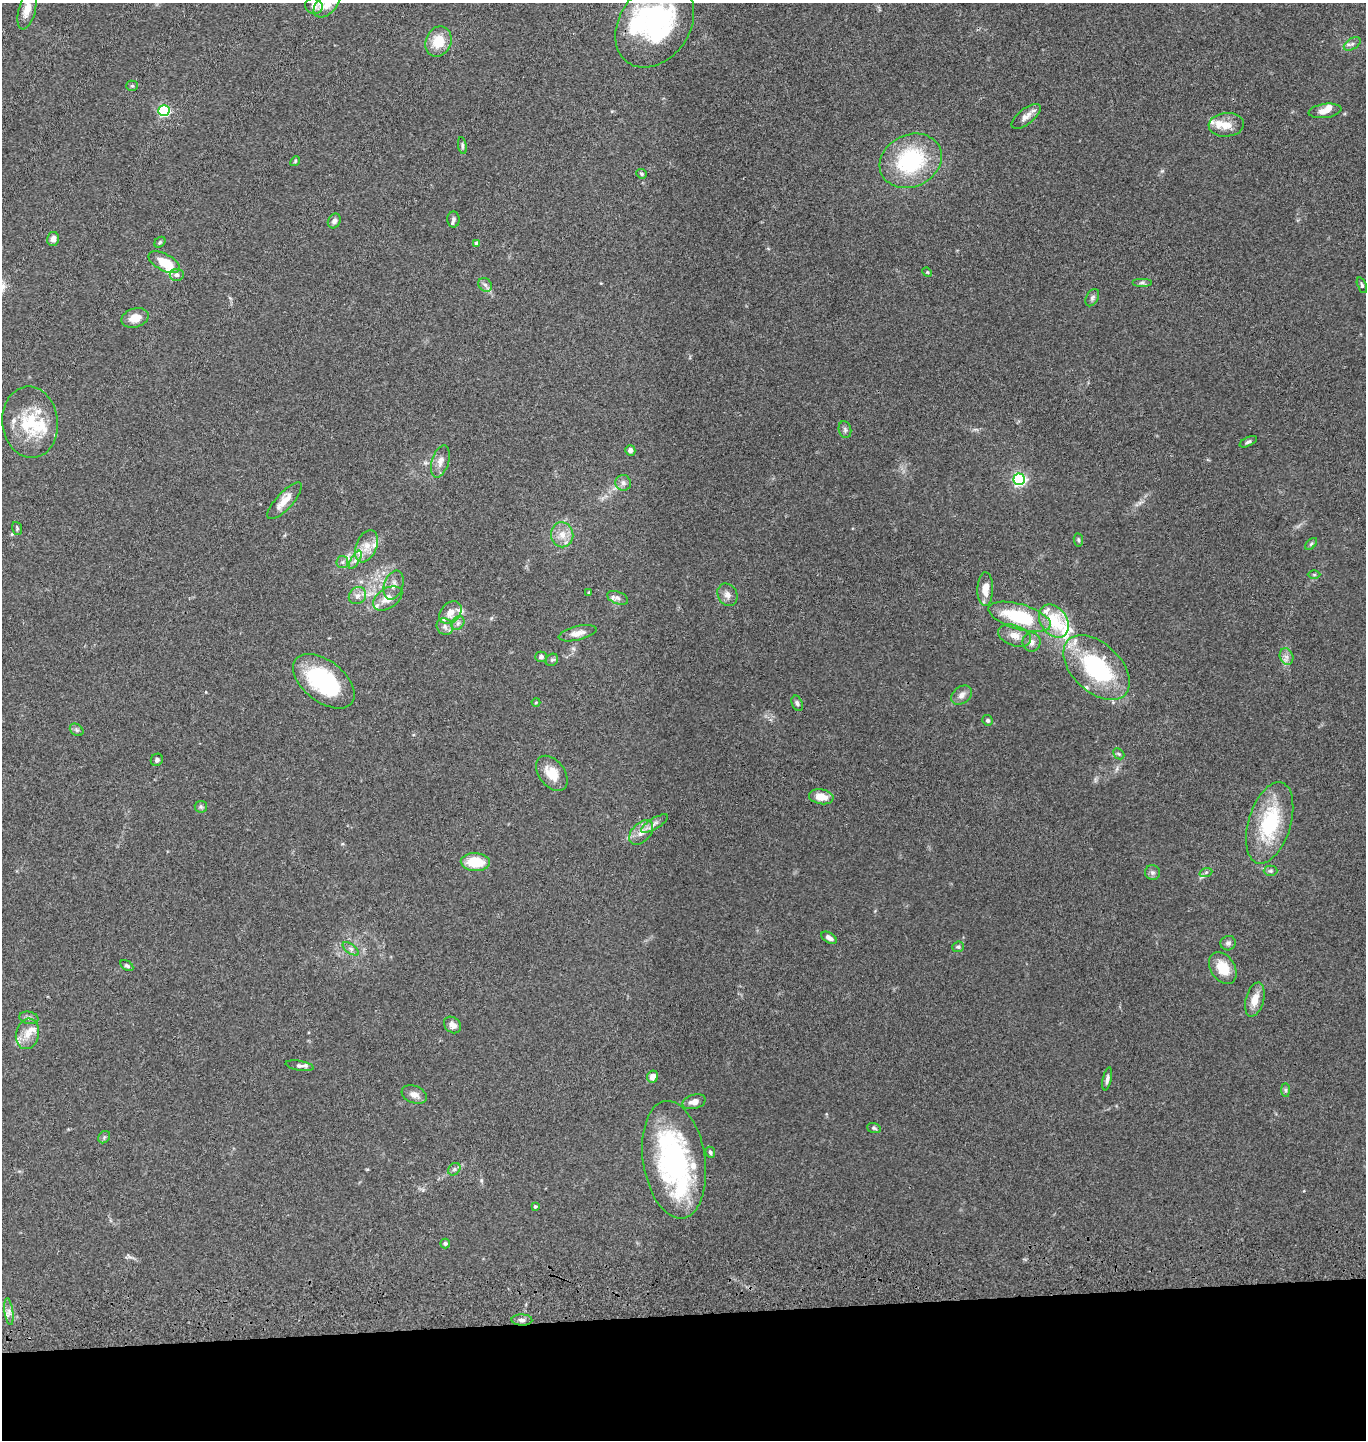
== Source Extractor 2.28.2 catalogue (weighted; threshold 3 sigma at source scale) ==
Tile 8 of 3 x 3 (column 2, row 3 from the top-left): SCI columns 1507-2870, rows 117-1554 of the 4367 x 4546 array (HDU 1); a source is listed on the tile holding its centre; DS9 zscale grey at full resolution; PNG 1368 x 1442 px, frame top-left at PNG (2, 3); each listed source drawn as its Kron ellipse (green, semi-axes under 4 px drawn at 4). Shown black and unused: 9% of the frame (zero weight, under 3 of 4 exposures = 6% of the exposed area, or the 3 px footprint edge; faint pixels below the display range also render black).
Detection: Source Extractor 2.28.2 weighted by HDU 2 'WHT'; one run over the whole footprint, this tile lists its part. Background 0.0845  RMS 0.0061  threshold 0.0274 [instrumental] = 3 sigma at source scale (4.5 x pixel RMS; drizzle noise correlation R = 1.50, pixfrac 1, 0.05/0.05 arcsec/px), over >= 5 px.
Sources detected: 127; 1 inside a brighter object's white glare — neither listed nor drawn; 20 inside a brighter listed object's ellipse — not listed separately; the other 106 listed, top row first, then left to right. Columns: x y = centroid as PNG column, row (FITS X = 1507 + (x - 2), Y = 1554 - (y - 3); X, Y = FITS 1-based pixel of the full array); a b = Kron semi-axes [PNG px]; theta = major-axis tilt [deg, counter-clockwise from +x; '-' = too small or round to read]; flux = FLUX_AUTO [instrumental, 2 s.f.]
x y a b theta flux
327 4 16 9 44 7.1
314 6 9 7 -23 3.4
27 9 20 8 76 7.4
655 24 47 35 55 90
438 41 15 13 66 14
1352 44 9 5 32 1.9
132 86 5 5 - 0.85
164 111 5 5 - 69
1325 111 16 7 8 4.3
1026 116 17 7 38 4.2
1226 125 17 12 4 7.7
462 146 9 4 -81 1.1
295 161 5 4 - 0.76
911 161 32 26 26 57
641 174 5 4 - 0.88
453 219 8 6 89 1.8
334 221 7 6 - 2.3
53 239 7 6 - 2.9
160 242 6 4 45 1
477 243 4 4 - 2.2
164 262 17 8 -27 13
927 272 5 4 - 0.62
177 275 7 6 - 2.1
1142 283 10 4 0 1.4
485 285 7 6 - 1.9
1362 285 8 4 -66 1.1
1092 298 9 6 62 1.7
135 318 14 9 17 7.4
30 422 36 27 -83 29
845 430 8 6 -75 1.5
1248 442 9 4 25 1.3
630 450 5 5 - 2.1
440 461 16 8 73 4.4
1019 479 6 5 - 110
623 483 8 7 - 2.3
285 501 24 8 47 7.3
17 528 6 5 - 0.91
562 535 12 11 - 6.1
1078 540 6 4 -82 0.94
1311 544 7 4 45 0.9
366 546 17 10 68 7.4
355 560 10 4 60 2.1
342 562 6 6 - 1.4
1314 574 6 4 0 0.83
394 585 15 9 73 4.2
985 589 17 8 89 7.6
589 593 3 3 - 0.81
727 595 11 9 -58 3.5
357 596 9 8 - 2.9
388 598 16 10 32 6.9
618 598 11 6 -21 2.1
450 613 13 9 48 5.8
1020 617 32 12 -16 39
1054 621 18 13 -55 24
458 623 7 6 - 1.8
445 627 9 7 -50 2.8
578 633 19 7 13 4.5
1014 635 17 10 -20 5.9
1031 642 9 9 - 3.3
541 657 6 5 - 1.7
1286 657 8 6 -71 2.6
552 660 7 5 42 1.2
1096 668 39 24 -43 70
324 681 36 20 -38 60
962 695 12 8 37 3.1
536 702 4 3 - 0.51
797 703 8 5 -67 1.5
988 720 5 5 - 1.2
77 730 7 5 -36 1.3
1119 754 6 4 -44 1.1
157 760 6 5 - 1.3
552 773 20 13 -53 11
821 797 12 7 -10 7.9
201 807 6 5 - 1.2
1270 823 42 21 73 44
654 824 15 5 31 3
641 833 14 9 46 5.4
475 862 14 9 -4 16
1270 871 7 5 0 1.2
1206 872 6 4 19 1
1152 873 7 7 - 1.7
829 938 8 5 -32 2.5
1228 943 8 7 - 1.9
958 947 6 5 - 1
351 949 9 4 -36 1.7
127 966 7 4 -32 1.3
1223 968 17 12 -57 12
1255 1000 17 9 75 8.2
29 1018 9 6 -10 2
453 1025 9 7 -40 3.9
27 1034 15 11 77 7.2
300 1066 14 5 -10 2.2
653 1077 6 5 - 4.2
1107 1079 12 4 78 1.9
1286 1090 7 4 -89 1.1
414 1095 13 8 -21 3.9
694 1102 12 7 16 4.2
874 1128 7 5 -17 1
104 1137 6 5 - 1.1
710 1152 6 4 -65 1.2
674 1160 59 31 -81 120
454 1169 7 5 46 1.2
535 1206 4 4 - 1.1
445 1243 5 5 - 1
9 1312 13 3 -83 1.9
522 1320 10 5 -1 2.3
Isophote crosses this tile's border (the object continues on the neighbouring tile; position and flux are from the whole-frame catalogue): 3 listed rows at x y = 327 4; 27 9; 655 24